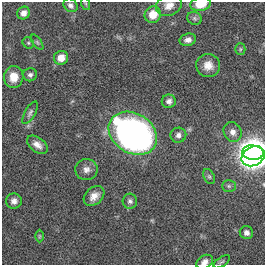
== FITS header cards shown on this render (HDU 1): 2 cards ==
NAXIS1  =                  263
NAXIS2  =                  263

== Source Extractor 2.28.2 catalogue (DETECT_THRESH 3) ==
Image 263 x 263 px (HDU 1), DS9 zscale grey, 1 PNG px = 1 image px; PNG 267 x 267 px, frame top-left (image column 1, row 263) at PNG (2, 2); each listed source drawn as its Kron ellipse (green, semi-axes under 4 px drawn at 4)
Background 0.00408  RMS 0.033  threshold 0.099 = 3 sigma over >= 5 px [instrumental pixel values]
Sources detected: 33; all 33 listed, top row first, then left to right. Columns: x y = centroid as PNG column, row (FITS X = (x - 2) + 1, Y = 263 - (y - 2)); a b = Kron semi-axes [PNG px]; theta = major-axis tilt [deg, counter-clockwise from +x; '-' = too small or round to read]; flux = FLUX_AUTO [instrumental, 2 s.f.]
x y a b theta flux
86 4 6 4 -71 2.7
200 4 10 6 10 38
70 5 8 6 -40 7.4
169 5 13 10 21 18
24 13 7 6 - 11
153 15 8 8 - 33
195 18 7 6 - 5.5
188 40 8 6 14 9.7
37 42 9 4 -55 4.2
28 43 6 5 - 3.6
240 49 5 5 - 3
61 58 7 7 - 26
208 65 12 11 - 23
30 75 7 6 - 6.8
14 77 11 9 81 29
169 101 7 6 - 9.5
30 113 12 5 61 7
233 132 10 8 -60 15
133 133 26 20 -32 900
178 135 8 7 - 8.8
37 145 12 7 -38 14
253 153 11 7 -7 1700
253 156 12 9 28 2200
86 169 11 10 - 14
209 177 8 5 -63 4.2
229 186 7 5 0 4.9
94 196 11 8 41 19
14 201 8 8 - 11
130 201 7 7 - 6.7
246 233 7 6 - 9.7
39 236 6 4 90 3
205 262 9 6 29 10
222 262 9 4 35 3.9
At the frame edge (FLAGS 8, measured only in part): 4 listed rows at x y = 200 4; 169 5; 253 156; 205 262